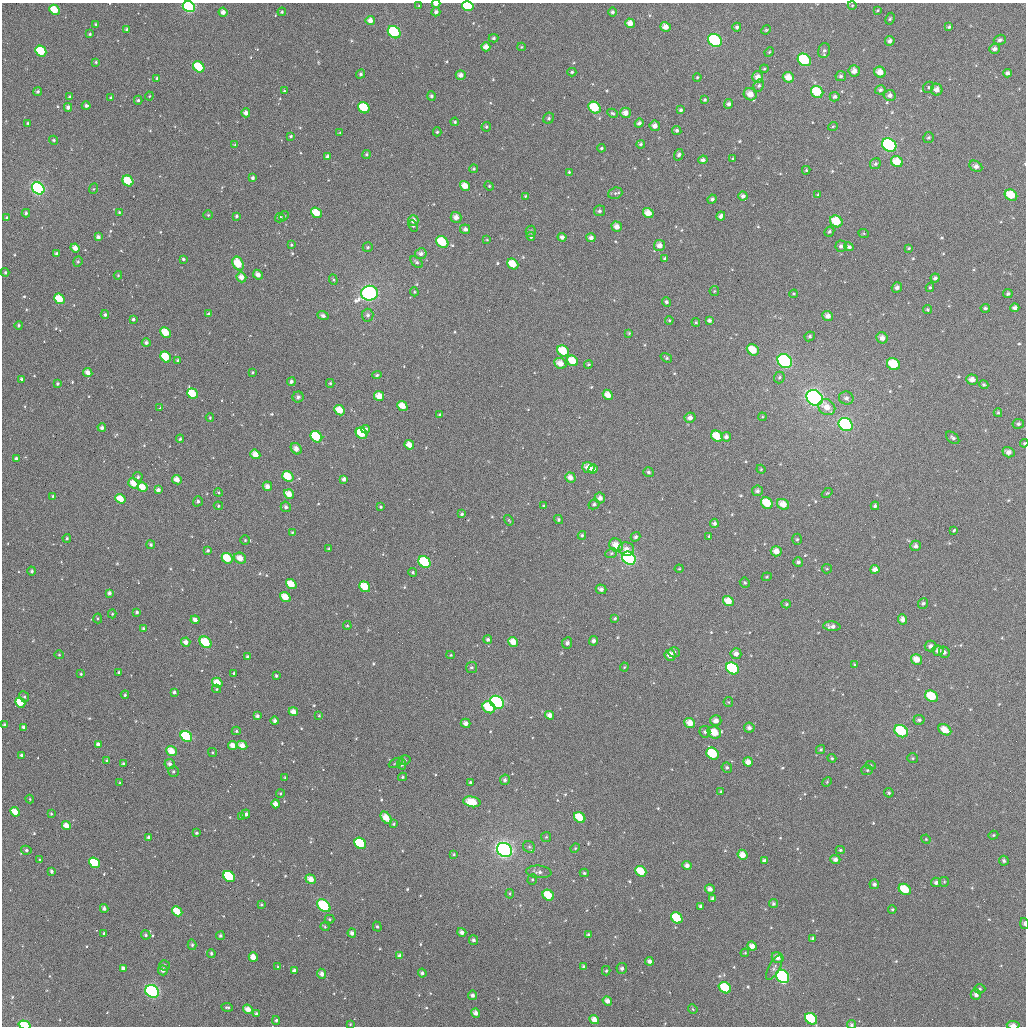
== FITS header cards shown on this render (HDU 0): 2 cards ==
NAXIS1  =                 1024
NAXIS2  =                 1024

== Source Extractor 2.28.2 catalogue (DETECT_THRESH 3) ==
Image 1024 x 1024 px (HDU 0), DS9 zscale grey, 1 PNG px = 1 image px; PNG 1028 x 1028 px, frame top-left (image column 1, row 1024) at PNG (2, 3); each listed source drawn as its Kron ellipse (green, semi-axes under 4 px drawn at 4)
Background 816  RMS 33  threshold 98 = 3 sigma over >= 5 px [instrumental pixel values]
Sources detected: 583; of the 583, the 500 brightest by FLUX_AUTO listed and drawn (83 fainter detections omitted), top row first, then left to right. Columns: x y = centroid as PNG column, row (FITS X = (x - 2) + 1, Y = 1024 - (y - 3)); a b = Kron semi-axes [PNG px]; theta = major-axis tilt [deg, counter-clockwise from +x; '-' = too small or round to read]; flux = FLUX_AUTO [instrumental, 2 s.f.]
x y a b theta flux
436 4 4 3 - 12000
852 5 4 4 - 2200
419 6 3 3 - 2200
468 6 6 5 - 110000
189 7 6 5 - 230000
54 10 5 4 - 47000
877 10 4 3 - 2500
223 12 4 4 - 11000
282 12 4 4 - 3400
436 12 4 4 - 6800
612 12 4 4 - 5100
890 19 6 4 62 3300
370 20 5 4 - 15000
630 23 5 4 - 20000
96 24 4 3 - 2400
666 27 5 4 - 17000
737 27 4 4 - 5600
949 27 4 3 - 3300
127 29 3 3 - 5900
766 30 5 4 - 2600
394 32 7 5 -42 150000
90 34 3 3 - 2800
493 38 5 4 - 3900
715 40 7 6 - 190000
1000 40 6 5 - 6300
890 41 5 5 - 8000
486 47 4 4 - 15000
522 47 4 4 - 2500
994 49 5 5 - 8200
41 51 6 5 - 91000
824 51 7 6 - 6000
769 52 5 4 - 2600
804 60 7 5 -38 130000
96 62 4 4 - 2600
199 67 6 5 - 72000
764 69 4 4 - 2200
854 71 5 5 - 14000
572 72 4 4 - 3700
880 72 6 5 - 20000
1008 73 4 4 - 6900
361 74 4 4 - 4700
461 75 5 5 - 12000
841 76 5 5 - 4700
697 77 4 3 - 2400
757 77 6 5 - 15000
788 77 6 5 - 24000
157 78 3 3 - 2800
759 86 6 5 - 4800
928 87 6 5 - 3500
880 90 5 4 - 5200
937 90 6 5 - 13000
284 91 3 3 - 2800
38 92 4 4 - 5000
817 92 6 5 - 61000
750 94 6 6 - 23000
890 95 6 5 - 8300
149 96 4 4 - 2200
431 96 5 4 - 4500
70 97 3 3 - 3600
835 97 5 5 - 5800
111 98 4 3 - 4500
138 100 4 4 - 4100
705 100 4 3 - 3400
729 104 5 4 - 5900
86 106 4 4 - 5600
68 107 4 4 - 8400
364 108 6 5 - 78000
595 108 6 5 - 73000
681 110 4 3 - 4400
246 113 4 4 - 11000
612 113 5 4 - 3500
625 113 5 5 - 16000
549 118 6 5 - 4900
455 122 4 3 - 3200
28 123 3 3 - 2300
639 123 5 4 - 6400
655 126 5 5 - 12000
833 126 5 3 - 2300
486 127 5 4 - 4200
677 130 5 4 - 5800
340 132 4 3 - 2200
437 132 4 4 - 3400
291 136 4 3 - 3100
928 138 6 5 - 3900
54 140 4 4 - 3700
641 144 4 4 - 3800
235 145 4 4 - 3100
889 145 7 6 - 360000
601 148 4 3 - 3300
366 154 4 4 - 3500
679 155 6 4 74 5500
327 157 4 4 - 5900
733 159 3 3 - 3100
703 160 5 4 - 7900
897 162 6 5 - 36000
875 164 6 5 - 4900
976 166 7 5 -27 10000
474 169 4 4 - 3100
806 170 4 4 - 2800
569 172 4 4 - 2800
253 178 4 4 - 4600
128 181 6 5 - 55000
465 186 5 4 - 25000
489 186 5 4 - 2600
38 188 7 5 -43 460000
93 189 5 3 - 2200
615 193 7 5 18 4800
818 194 4 4 - 2400
1011 195 6 5 - 42000
525 196 4 3 - 2200
743 196 4 4 - 7600
712 199 5 4 - 5500
599 211 6 5 - 5200
119 212 4 3 - 2400
26 213 4 3 - 4500
316 213 6 5 - 40000
648 213 5 5 - 22000
208 215 5 4 - 2800
236 216 3 3 - 3700
284 216 5 4 - 2400
721 216 5 4 - 8300
456 217 5 5 - 16000
7 218 3 3 - 4200
280 218 5 4 - 7300
413 220 5 5 - 14000
836 221 6 5 - 49000
413 226 6 4 -68 3800
617 227 5 5 - 15000
465 229 5 4 - 6800
531 231 5 5 - 4700
829 232 5 4 - 4200
864 234 5 3 - 2300
98 237 4 3 - 6900
531 237 4 4 - 4600
562 237 4 4 - 9100
591 238 4 4 - 9200
487 240 4 3 - 2300
442 242 6 5 - 68000
291 245 4 3 - 2500
659 245 5 5 - 15000
841 246 5 5 - 6200
368 247 5 4 - 3500
849 247 5 4 - 5700
75 248 4 4 - 15000
909 248 4 4 - 2600
57 254 3 3 - 6500
421 254 6 5 - 9400
665 258 4 3 - 3500
183 259 3 3 - 3500
78 262 5 4 - 3500
417 262 7 4 -42 5000
238 263 7 5 -63 50000
513 264 6 5 - 44000
5 272 4 3 - 2700
118 275 4 4 - 2500
258 275 5 4 - 12000
241 277 5 4 - 17000
935 278 5 4 - 5800
333 280 5 4 - 2900
897 287 5 5 - 7500
930 287 4 3 - 3400
714 291 5 4 - 2400
414 292 4 4 - 2500
369 293 8 7 - 660000
794 294 4 3 - 2400
1008 294 5 4 - 4600
59 299 6 4 -44 50000
666 302 5 4 - 5000
985 308 5 4 - 4600
1015 308 4 4 - 8400
927 310 4 4 - 3000
209 314 4 4 - 5500
105 315 4 4 - 5000
368 315 6 5 - 6400
323 316 5 4 - 7400
828 316 5 5 - 12000
133 319 3 3 - 4500
669 320 4 3 - 2700
709 320 4 4 - 6100
696 322 4 3 - 2600
19 325 4 4 - 3500
166 332 6 4 -44 44000
629 333 4 3 - 2800
810 336 5 4 - 4300
882 338 6 5 - 13000
146 343 4 4 - 7000
753 350 6 5 - 36000
563 351 6 5 - 55000
166 357 6 5 - 69000
666 358 6 3 -34 3500
178 360 4 3 - 3300
572 361 6 5 - 40000
785 361 8 6 -39 220000
560 363 6 5 - 21000
589 364 4 4 - 3300
893 364 7 5 -37 58000
88 372 5 4 - 13000
252 372 4 3 - 2300
377 375 5 4 - 3800
779 377 6 5 - 4100
22 379 3 3 - 3900
972 379 6 5 - 14000
291 382 4 4 - 5800
330 383 4 4 - 2800
58 384 4 4 - 3700
984 385 5 4 - 3900
192 394 6 5 - 54000
608 395 5 4 - 21000
379 396 5 4 - 26000
298 397 5 5 - 8100
815 398 9 7 -38 630000
846 398 7 6 - 8600
402 406 5 4 - 27000
827 407 9 7 -34 22000
160 408 3 3 - 2400
339 410 5 4 - 34000
998 413 4 3 - 3000
439 414 4 3 - 2200
762 417 4 3 - 2200
210 418 4 3 - 2400
690 418 5 5 - 10000
846 424 7 6 - 430000
1018 424 6 5 - 5200
102 428 4 4 - 7200
366 429 4 3 - 6200
362 433 6 5 - 78000
717 436 6 5 - 47000
316 437 6 5 - 100000
726 437 5 4 - 7500
953 438 7 5 -40 5500
180 439 4 3 - 3500
1024 443 4 4 - 2400
409 445 5 4 - 20000
296 449 6 5 - 14000
1008 452 6 5 - 11000
255 454 5 4 - 23000
16 459 4 4 - 6300
588 468 6 5 - 23000
593 469 5 4 - 10000
761 469 4 4 - 2400
648 472 5 5 - 5200
288 476 6 5 - 64000
138 477 5 4 - 4500
570 477 5 4 - 14000
344 479 4 4 - 10000
177 480 5 4 - 17000
134 483 6 5 - 25000
267 486 5 4 - 14000
142 487 5 4 - 28000
158 490 4 4 - 9100
757 491 5 5 - 6600
218 492 4 3 - 2300
827 493 6 3 42 2300
289 494 5 4 - 23000
53 496 3 3 - 3200
600 498 5 5 - 11000
120 499 5 4 - 31000
198 501 5 5 - 4900
767 503 6 5 - 56000
594 504 6 5 - 4600
783 504 6 5 - 24000
544 505 3 3 - 2200
218 506 5 4 - 2900
875 506 4 4 - 5200
286 507 5 5 - 6700
381 507 3 3 - 2800
462 514 4 3 - 4000
509 520 6 3 -56 2300
559 520 5 4 - 4400
714 523 4 4 - 6100
954 530 4 3 - 2500
292 532 4 3 - 3000
582 535 4 3 - 3600
709 536 3 3 - 2500
635 537 5 4 - 5200
67 538 4 3 - 3000
797 539 5 5 - 3400
245 540 5 4 - 2800
151 545 4 4 - 4600
616 545 7 6 - 30000
915 546 5 5 - 7700
329 549 3 2 - 2300
626 549 8 6 -14 15000
208 550 4 3 - 4000
776 551 5 5 - 19000
611 553 6 4 23 3700
227 558 6 4 -40 57000
240 558 6 5 - 23000
629 558 7 6 - 430000
424 562 6 5 - 110000
798 562 5 4 - 6100
679 569 4 4 - 2400
827 569 5 4 - 2600
875 569 4 4 - 12000
32 571 4 4 - 4600
413 572 4 4 - 3300
767 577 5 4 - 2700
745 583 5 4 - 3800
291 584 6 4 -40 39000
365 587 6 5 - 54000
601 589 5 4 - 8200
109 593 4 4 - 6700
285 597 6 4 -40 31000
728 601 5 5 - 29000
923 603 5 5 - 4500
786 604 4 4 - 3100
137 612 3 3 - 4700
112 614 4 4 - 2800
98 618 5 4 - 2800
615 618 4 3 - 3200
903 619 5 4 - 11000
195 620 4 4 - 12000
347 626 4 4 - 2700
832 626 9 5 -5 9500
143 628 4 3 - 4100
488 639 4 4 - 5600
594 641 5 4 - 7400
186 642 4 4 - 14000
205 642 6 5 - 77000
513 642 5 4 - 25000
567 643 6 5 - 7000
930 646 6 5 - 8800
938 651 6 5 - 13000
674 652 6 5 - 7600
944 652 6 5 - 6500
736 654 5 5 - 12000
59 655 4 4 - 2800
451 655 4 4 - 2700
670 655 6 5 - 17000
247 657 4 4 - 4100
917 659 6 5 - 23000
854 665 4 3 - 2400
471 667 5 5 - 4300
624 667 4 4 - 2300
732 668 7 5 -38 210000
118 672 4 3 - 2400
234 673 4 3 - 3100
81 674 4 4 - 2600
276 676 3 3 - 3800
217 683 5 4 - 30000
216 689 4 4 - 2700
174 692 4 4 - 4600
125 695 4 3 - 3500
931 696 7 5 -37 65000
24 697 5 4 - 3600
20 702 5 4 - 48000
497 702 7 6 - 260000
728 702 5 4 - 2400
489 707 7 5 -36 77000
293 712 5 4 - 16000
550 715 4 4 - 14000
257 716 4 3 - 6600
319 716 3 3 - 2400
919 720 5 5 - 5700
275 721 4 4 - 6100
716 721 6 5 - 14000
466 723 5 4 - 11000
690 723 5 5 - 23000
4 725 4 4 - 3700
24 727 4 3 - 7400
749 728 5 5 - 7900
945 730 7 5 -33 27000
236 731 4 4 - 3300
901 731 7 5 -36 110000
705 732 6 5 - 5000
714 733 7 6 - 40000
186 736 6 5 - 200000
98 744 4 4 - 9200
233 745 5 4 - 16000
242 745 5 4 - 18000
821 750 4 4 - 3400
171 751 6 4 -38 29000
212 753 4 4 - 2600
713 754 7 5 -38 100000
22 755 4 4 - 4300
832 758 4 4 - 2700
912 758 5 5 - 3100
404 760 6 5 - 5900
107 761 4 3 - 4100
748 762 5 4 - 17000
396 763 7 4 27 3500
123 764 3 3 - 3700
169 764 5 4 - 8400
402 764 5 4 - 6400
871 765 5 4 - 2600
727 768 5 5 - 4300
867 770 6 5 - 3800
173 772 5 5 - 3600
402 777 4 3 - 3400
285 778 3 3 - 2900
505 780 5 5 - 6500
470 782 4 4 - 4400
827 782 5 4 - 2600
120 783 3 3 - 2300
721 792 3 3 - 2600
889 793 5 4 - 3800
280 794 4 3 - 2600
30 799 4 4 - 2300
472 802 9 5 -11 48000
276 804 4 4 - 16000
15 812 5 4 - 26000
51 814 3 3 - 2300
246 814 4 4 - 7300
241 817 4 3 - 2700
580 817 6 5 - 50000
386 818 7 4 -53 31000
394 824 4 3 - 2800
66 826 5 4 - 21000
197 833 3 3 - 3600
993 835 5 4 - 3000
546 837 5 5 - 3000
149 838 4 4 - 6300
926 839 5 4 - 2200
360 843 6 5 - 190000
529 847 6 5 - 4800
575 848 5 4 - 2700
26 850 5 4 - 4200
504 850 8 6 -38 910000
840 850 4 4 - 3300
454 854 4 3 - 2300
742 855 5 5 - 20000
835 859 5 4 - 8600
39 860 4 3 - 2400
764 861 4 4 - 7000
1004 861 5 5 - 4800
94 863 6 4 -38 120000
687 865 4 4 - 9200
51 871 4 3 - 4700
641 871 6 5 - 50000
539 872 13 6 -6 9600
584 873 4 4 - 3500
229 876 6 5 - 230000
311 879 5 4 - 22000
532 879 5 4 - 3300
936 882 5 4 - 6600
944 882 5 4 - 2800
874 884 5 4 - 5400
710 889 5 4 - 9500
905 889 6 5 - 56000
510 894 4 3 - 2300
548 895 6 5 - 59000
712 898 4 3 - 5400
773 904 4 4 - 4500
261 905 4 3 - 2600
324 906 8 5 -42 120000
701 906 4 3 - 4900
104 908 4 4 - 5900
892 909 4 3 - 2600
177 911 6 4 -46 49000
677 918 6 5 - 79000
330 919 5 4 - 3000
1024 923 5 4 - 4300
377 926 5 4 - 3800
325 927 4 3 - 2600
462 932 5 4 - 8800
104 933 4 3 - 4000
352 933 4 4 - 7900
588 934 4 3 - 3300
146 935 5 4 - 4500
220 936 4 4 - 4100
812 939 4 3 - 4900
473 940 5 4 - 6800
192 945 5 4 - 4100
752 946 5 4 - 14000
211 953 4 3 - 3700
745 953 4 3 - 2200
400 956 4 4 - 8900
253 957 5 4 - 20000
778 958 6 5 - 13000
649 961 4 4 - 8000
165 965 5 5 - 4500
278 967 4 3 - 2900
584 967 4 4 - 7100
123 968 4 3 - 11000
622 968 5 5 - 6400
774 968 13 5 61 7500
163 970 5 5 - 9900
294 970 4 4 - 7500
606 971 4 4 - 3100
422 973 4 4 - 5500
322 974 5 4 - 9700
783 976 7 6 - 350000
725 988 6 5 - 88000
980 989 6 4 -1 3600
152 991 7 6 - 310000
473 995 4 4 - 7800
976 995 5 5 - 8400
607 1001 5 4 - 12000
227 1007 6 4 -7 3900
248 1009 5 4 - 19000
693 1009 5 4 - 2400
256 1013 4 4 - 4300
475 1013 5 4 - 10000
811 1019 6 5 - 120000
276 1020 4 3 - 4200
594 1020 5 4 - 19000
350 1024 4 3 - 2400
25 1025 6 4 -17 90000
851 1025 4 4 - 4600
1013 1025 6 3 -5 9700
At the frame edge (FLAGS 8, measured only in part): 10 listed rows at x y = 436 4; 852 5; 468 6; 189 7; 1024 443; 1024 923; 811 1019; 25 1025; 851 1025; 1013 1025
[83 fainter detections neither listed nor drawn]

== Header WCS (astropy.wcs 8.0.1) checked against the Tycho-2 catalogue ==
Header WCS as astropy/WCSLIB reads it (applying the file's SIP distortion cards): RA---TAN-SIP/DEC--TAN-SIP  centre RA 02:39:00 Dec +14:03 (39.75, +14.05 deg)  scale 8.66 arcsec/px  FOV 147.8' x 147.9'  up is +179 deg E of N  parity flipped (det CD > 0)
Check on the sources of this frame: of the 60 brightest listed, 59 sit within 12.5 arcsec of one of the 180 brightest Tycho-2 stars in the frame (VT <= 12.36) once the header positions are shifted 6.04 arcsec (3.86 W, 4.64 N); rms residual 4.16 arcsec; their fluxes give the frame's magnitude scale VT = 22.23 - 2.5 log10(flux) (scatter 0.16 mag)
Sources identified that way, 159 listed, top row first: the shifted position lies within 12.5 arcsec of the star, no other Tycho-2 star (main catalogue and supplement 1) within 25.0 arcsec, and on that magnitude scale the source's flux lands within +1.5 / -3 mag of the star's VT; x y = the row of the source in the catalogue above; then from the Tycho-2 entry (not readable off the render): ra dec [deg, ICRS J2000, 3 dp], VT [Tycho-2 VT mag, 2 dp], TYC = Tycho-2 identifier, HIP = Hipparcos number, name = IAU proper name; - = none
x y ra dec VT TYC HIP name
436 4 39.964 +12.826 11.36 645-555-1 - -
468 6 39.886 +12.830 9.62 645-1060-1 - -
189 7 40.573 +12.846 8.68 645-1087-1 12626 -
54 10 40.904 +12.860 10.70 646-161-1 - -
370 20 40.125 +12.870 11.43 645-917-1 - -
630 23 39.484 +12.864 11.07 645-1212-1 - -
666 27 39.396 +12.871 11.37 645-788-1 - -
394 32 40.065 +12.898 9.20 645-1130-1 - -
715 40 39.274 +12.902 8.76 645-880-1 12198 -
1000 40 38.572 +12.882 12.36 645-519-1 - -
890 41 38.843 +12.891 11.74 645-1051-1 - -
486 47 39.839 +12.928 11.73 645-899-1 - -
994 49 38.585 +12.904 11.96 645-589-1 - -
41 51 40.936 +12.960 9.90 646-121-1 - -
804 60 39.052 +12.943 9.43 645-838-1 - -
199 67 40.546 +12.991 9.94 645-777-1 - -
854 71 38.928 +12.966 11.61 645-808-1 - -
880 72 38.865 +12.967 11.38 645-807-1 - -
788 77 39.090 +12.986 11.00 645-527-1 - -
937 90 38.724 +13.006 11.81 645-1229-1 - -
817 92 39.017 +13.019 9.90 645-748-1 - -
750 94 39.184 +13.028 10.98 645-736-1 - -
364 108 40.137 +13.081 10.20 645-669-1 - -
595 108 39.567 +13.069 10.21 645-578-1 - -
246 113 40.429 +13.099 11.82 645-261-1 - -
625 113 39.491 +13.080 11.44 645-1265-1 - -
655 126 39.418 +13.109 11.56 645-1129-1 - -
641 144 39.452 +13.154 12.52 645-573-1 - -
889 145 38.837 +13.143 8.37 645-647-1 12049 -
897 162 38.817 +13.182 11.16 645-291-1 - -
976 166 38.622 +13.187 12.24 645-794-1 - -
128 181 40.716 +13.268 10.17 645-1245-1 - -
465 186 39.883 +13.264 11.41 645-1191-1 - -
38 188 40.937 +13.290 8.25 646-92-1 12738 -
1011 195 38.533 +13.255 10.66 645-926-1 - -
316 213 40.249 +13.336 10.56 645-1184-1 - -
648 213 39.429 +13.319 11.11 645-158-1 - -
456 217 39.904 +13.340 11.33 645-684-1 - -
280 218 40.339 +13.349 12.31 645-686-1 - -
413 220 40.009 +13.349 11.35 645-694-1 - -
836 221 38.963 +13.329 10.50 645-1165-1 - -
617 227 39.506 +13.354 11.61 645-940-1 - -
442 242 39.937 +13.401 9.95 645-986-1 - -
659 245 39.399 +13.396 11.68 645-1005-1 - -
75 248 40.842 +13.433 11.68 645-1016-1 12710 -
238 263 40.440 +13.463 10.35 645-1043-1 - -
513 264 39.761 +13.450 10.78 645-223-1 - -
258 275 40.390 +13.488 12.07 645-1157-1 - -
241 277 40.432 +13.495 11.67 645-914-1 - -
369 293 40.113 +13.527 7.65 645-231-1 12461 -
59 299 40.881 +13.555 10.34 646-228-1 - -
828 316 38.979 +13.557 11.57 645-949-1 - -
166 332 40.617 +13.632 10.56 645-730-1 - -
882 338 38.843 +13.606 11.65 645-1138-1 - -
753 350 39.162 +13.643 10.42 645-441-1 - -
563 351 39.631 +13.656 10.34 645-742-1 - -
166 357 40.615 +13.690 10.20 645-591-1 - -
572 361 39.607 +13.680 10.69 645-713-1 - -
785 361 39.082 +13.668 8.35 645-947-1 12137 -
560 363 39.638 +13.686 11.23 645-419-1 - -
893 364 38.813 +13.669 9.76 645-50-1 - -
972 379 38.618 +13.701 11.65 645-1224-1 - -
192 394 40.547 +13.777 10.36 645-288-1 - -
608 395 39.518 +13.759 11.04 645-1046-1 - -
379 396 40.085 +13.774 11.03 645-771-1 - -
298 397 40.286 +13.779 11.78 645-1026-1 - -
815 398 39.005 +13.755 7.32 645-789-1 12111 -
339 410 40.182 +13.810 11.09 645-179-1 - -
690 418 39.314 +13.809 11.81 645-580-1 - -
846 424 38.927 +13.817 8.29 645-741-1 12079 -
362 433 40.127 +13.864 10.47 645-82-1 - -
717 436 39.246 +13.853 10.72 645-6-1 - -
316 437 40.238 +13.875 9.89 645-2-1 - -
409 445 40.007 +13.890 12.03 645-60-1 - -
1008 452 38.523 +13.873 11.83 645-104-1 - -
588 468 39.563 +13.935 11.11 645-1058-1 - -
593 469 39.551 +13.938 11.83 645-729-1 - -
288 476 40.307 +13.972 10.50 645-1001-1 - -
570 477 39.607 +13.960 11.56 645-362-1 - -
344 479 40.168 +13.975 12.54 645-567-1 - -
177 480 40.582 +13.984 11.30 645-618-1 - -
134 483 40.689 +13.995 11.34 645-346-1 - -
267 486 40.358 +13.996 11.51 645-392-1 - -
142 487 40.667 +14.004 11.61 645-447-1 - -
289 494 40.303 +14.014 10.93 645-315-1 - -
600 498 39.532 +14.007 11.61 645-75-1 - -
120 499 40.721 +14.033 10.71 645-531-1 - -
767 503 39.117 +14.011 10.52 645-563-1 - -
783 504 39.078 +14.013 11.07 645-306-1 - -
875 506 38.851 +14.010 12.25 645-792-1 - -
616 545 39.489 +14.121 11.07 645-1030-1 - -
626 549 39.464 +14.128 11.77 645-80-1 - -
776 551 39.092 +14.126 10.78 645-134-1 - -
227 558 40.453 +14.171 10.30 645-656-1 - -
240 558 40.421 +14.171 11.02 645-185-1 - -
629 558 39.457 +14.151 8.12 645-565-1 12258 -
424 562 39.964 +14.171 9.36 645-476-1 - -
875 569 38.846 +14.164 11.66 645-1142-1 - -
291 584 40.293 +14.231 11.30 645-497-1 - -
365 587 40.111 +14.233 10.49 645-1102-1 - -
109 593 40.745 +14.260 12.20 645-126-1 - -
285 597 40.308 +14.262 10.93 645-128-1 - -
728 601 39.208 +14.249 10.98 645-832-1 - -
923 603 38.725 +14.242 12.11 645-424-1 - -
186 642 40.553 +14.375 11.32 645-209-1 - -
205 642 40.503 +14.375 9.65 645-107-1 - -
513 642 39.740 +14.359 11.15 645-45-1 - -
930 646 38.703 +14.344 12.04 645-15-1 - -
938 651 38.685 +14.355 11.85 645-826-1 - -
674 652 39.340 +14.375 11.70 645-102-1 - -
944 652 38.669 +14.358 12.59 645-94-1 - -
736 654 39.186 +14.374 11.99 645-649-1 - -
917 659 38.737 +14.377 11.31 645-406-1 - -
732 668 39.193 +14.411 9.23 645-22-1 - -
217 683 40.472 +14.471 10.76 645-313-1 - -
931 696 38.697 +14.466 10.18 645-1226-1 - -
20 702 40.961 +14.527 10.42 646-108-1 - -
489 707 39.796 +14.517 9.73 645-703-1 - -
293 712 40.282 +14.537 11.52 645-119-1 - -
716 721 39.232 +14.537 11.72 645-474-1 - -
690 723 39.296 +14.544 11.31 645-438-1 - -
4 725 41.000 +14.581 12.38 646-47-1 - -
945 730 38.663 +14.545 11.40 645-321-1 - -
901 731 38.770 +14.551 9.28 645-1176-1 12025 -
714 733 39.234 +14.566 10.39 645-217-1 - -
186 736 40.547 +14.602 9.08 645-867-1 12616 -
233 745 40.432 +14.621 11.36 645-696-1 - -
242 745 40.408 +14.621 11.51 645-159-1 - -
171 751 40.583 +14.638 11.02 645-1116-1 - -
748 762 39.149 +14.634 11.81 645-1132-1 - -
169 764 40.587 +14.669 12.10 645-178-1 - -
472 802 39.831 +14.747 10.99 645-170-1 - -
15 812 40.970 +14.790 10.91 646-54-1 - -
580 817 39.565 +14.778 10.20 645-95-1 - -
386 818 40.048 +14.787 11.06 645-469-1 - -
66 826 40.841 +14.822 11.24 645-623-1 - -
360 843 40.109 +14.851 10.26 645-24-1 - -
742 855 39.157 +14.859 11.31 645-549-1 - -
835 859 38.926 +14.863 12.47 645-538-1 - -
94 863 40.770 +14.910 9.63 645-13-1 - -
687 865 39.295 +14.887 12.15 645-277-1 - -
641 871 39.409 +14.904 10.59 645-269-1 - -
229 876 40.434 +14.937 9.89 645-504-1 - -
311 879 40.231 +14.940 11.30 645-211-1 - -
710 889 39.237 +14.942 12.01 645-241-1 - -
905 889 38.751 +14.932 10.60 645-796-1 - -
548 895 39.638 +14.967 10.35 645-765-1 - -
177 911 40.562 +15.023 10.66 1223-1555-1 - -
677 918 39.317 +15.014 10.17 1216-1721-1 - -
253 957 40.370 +15.130 11.40 1223-1624-1 - -
123 968 40.694 +15.163 12.08 1223-1626-1 - -
783 976 39.050 +15.149 8.52 1216-1631-1 12125 -
725 988 39.192 +15.179 9.66 1216-1662-1 - -
152 991 40.620 +15.217 8.01 1223-1617-1 12646 -
248 1009 40.381 +15.256 11.50 1223-1574-1 - -
811 1019 38.976 +15.249 9.79 1216-1411-1 - -
594 1020 39.517 +15.263 11.10 1216-1408-1 - -
25 1025 40.937 +15.304 9.25 1223-1566-1 - -
1013 1025 38.473 +15.253 11.71 1216-1712-1 - -